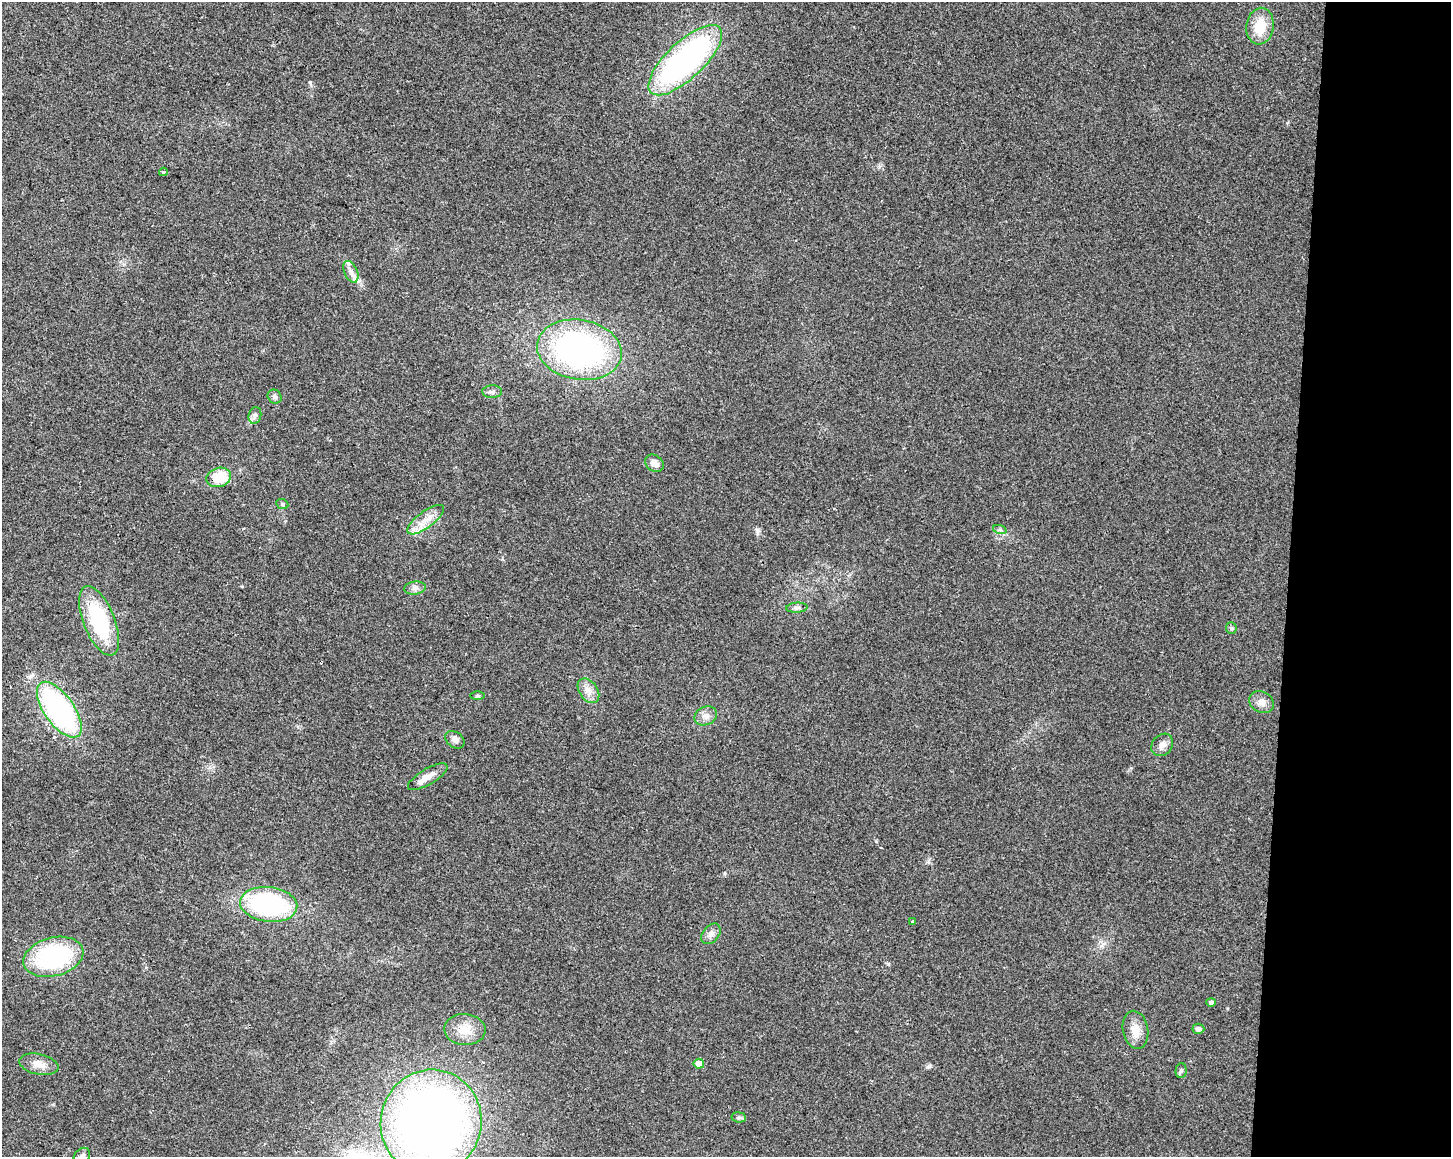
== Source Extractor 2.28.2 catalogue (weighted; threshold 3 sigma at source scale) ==
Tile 9 of 3 x 4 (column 3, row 3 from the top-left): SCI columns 3182-4630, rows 1157-2311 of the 4858 x 4630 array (HDU 1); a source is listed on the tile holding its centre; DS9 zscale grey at full resolution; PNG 1453 x 1159 px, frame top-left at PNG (2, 2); each listed source drawn as its Kron ellipse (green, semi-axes under 4 px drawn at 4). Shown black and unused: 11% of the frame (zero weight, under 2 of 3 exposures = <1% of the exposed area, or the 3 px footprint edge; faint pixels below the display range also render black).
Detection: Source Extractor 2.28.2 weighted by HDU 2 'WHT'; one run over the whole footprint, this tile lists its part. Background 0.0467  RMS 0.0067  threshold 0.0301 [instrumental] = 3 sigma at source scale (4.5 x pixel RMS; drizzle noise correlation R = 1.50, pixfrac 1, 0.0396/0.0396 arcsec/px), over >= 5 px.
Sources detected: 42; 3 inside a brighter listed object's ellipse — not listed separately; the other 39 listed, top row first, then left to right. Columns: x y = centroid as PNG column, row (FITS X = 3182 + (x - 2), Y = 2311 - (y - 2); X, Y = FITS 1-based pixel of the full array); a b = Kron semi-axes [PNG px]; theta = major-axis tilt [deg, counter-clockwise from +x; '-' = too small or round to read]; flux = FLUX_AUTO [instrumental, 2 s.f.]
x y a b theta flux
1260 26 18 13 82 16
685 60 47 18 43 180
163 172 4 3 - 1.2
351 272 11 6 -67 3.7
579 350 43 30 -10 180
492 392 10 6 1 2.1
275 397 7 6 - 1.8
255 415 8 6 75 2.1
654 463 10 8 -37 4.9
219 477 12 9 17 21
282 504 6 5 - 1.1
426 520 22 8 36 8.7
1000 530 7 4 -19 1.3
415 588 11 6 7 2.8
797 608 10 5 4 1.8
99 621 37 15 -68 54
1231 628 6 5 - 1.1
588 691 13 9 -55 5.3
477 696 7 4 0 0.95
1261 702 13 10 -29 4.7
59 710 32 15 -55 140
706 716 12 9 24 4
455 740 11 7 -36 3.3
1162 745 12 9 50 4.1
428 777 22 8 30 5.9
269 904 29 17 -6 100
912 921 3 2 - 0.9
711 934 12 8 49 3.4
53 957 30 19 14 79
1211 1002 5 4 - 1.8
465 1029 20 15 -3 11
1198 1029 6 5 - 2.7
1135 1030 19 12 -79 8.6
39 1064 20 10 -12 6.9
699 1064 5 5 - 6.2
1181 1071 7 5 87 1.6
739 1117 7 5 -7 1.3
431 1122 53 50 76 530
82 1156 9 7 46 2.7
Isophote crosses this tile's border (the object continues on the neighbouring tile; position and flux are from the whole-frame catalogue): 2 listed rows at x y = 431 1122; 82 1156
Unlisted compact peaks at least as high as the median listed source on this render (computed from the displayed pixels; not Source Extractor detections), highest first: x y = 929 1066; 888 964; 310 82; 757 530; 725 873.